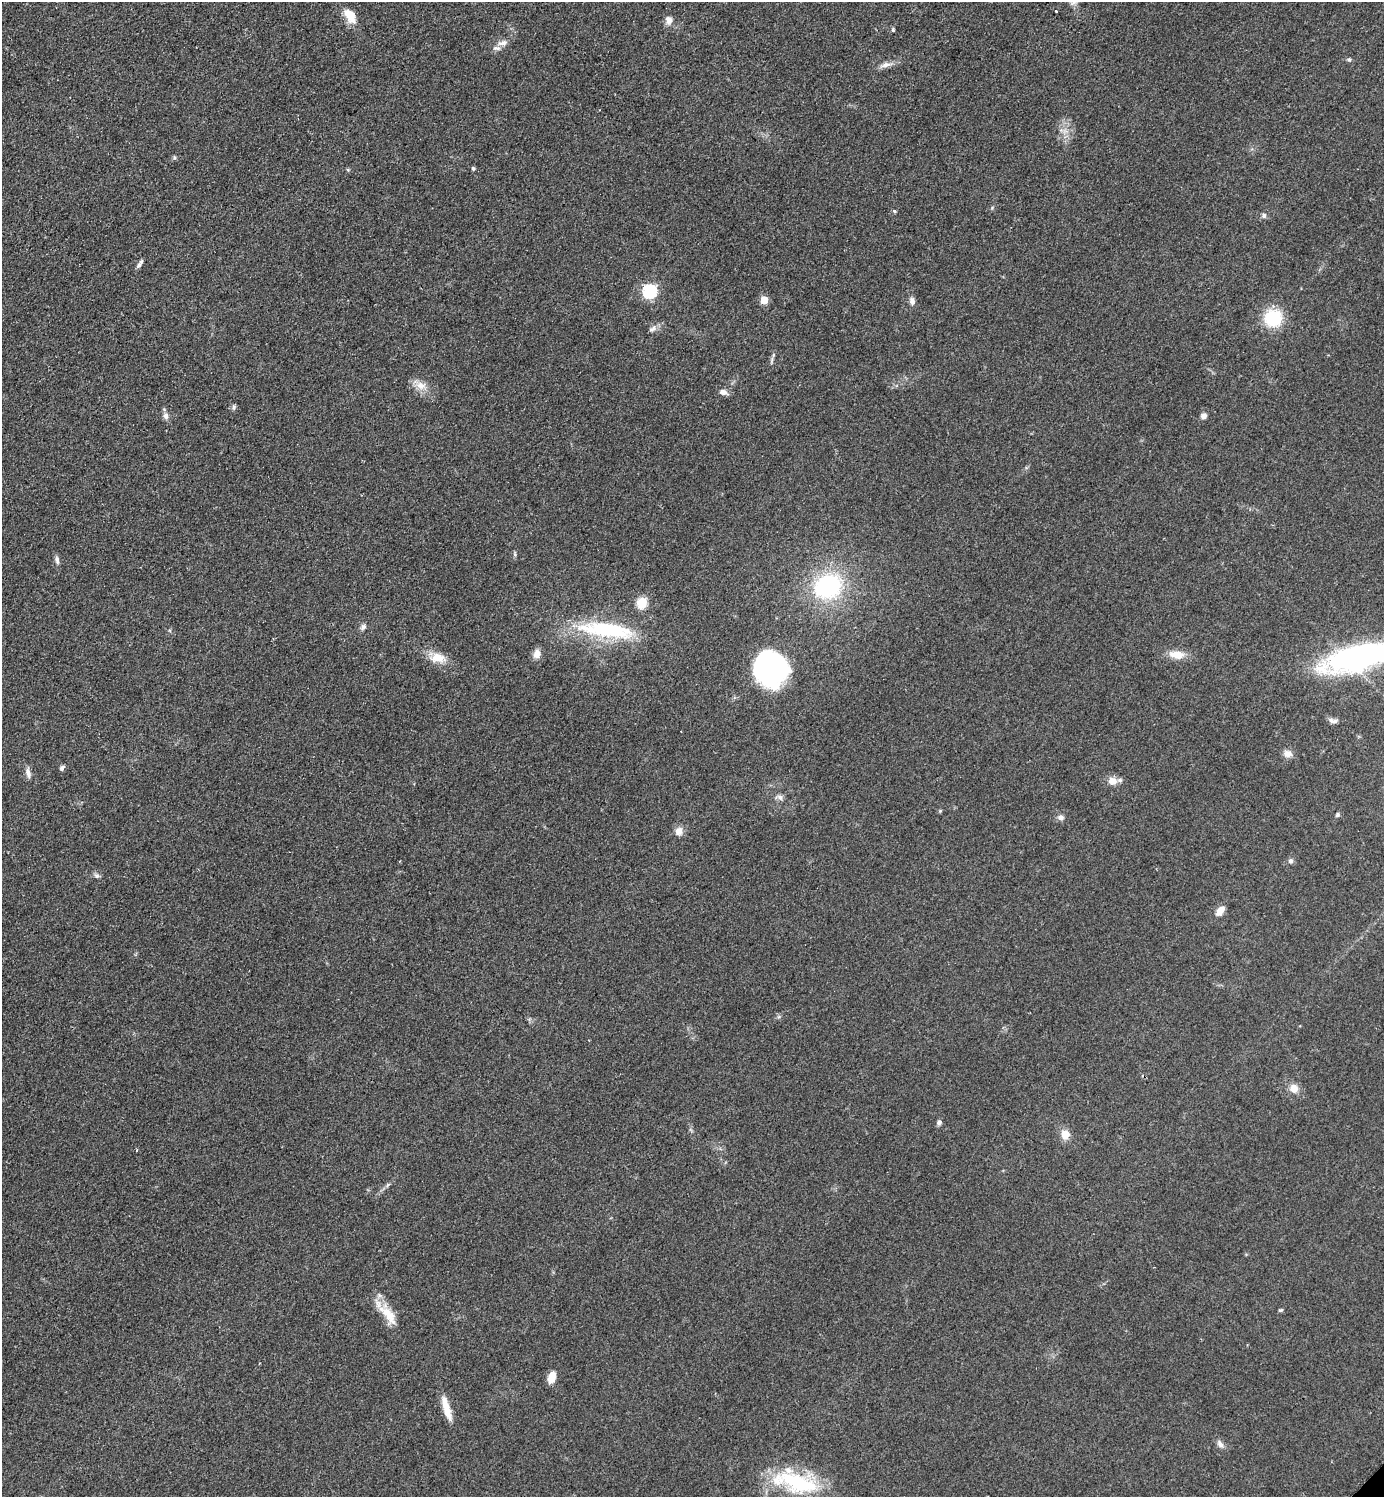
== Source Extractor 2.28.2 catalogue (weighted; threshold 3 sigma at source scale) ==
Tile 11 of 4 x 4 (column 3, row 3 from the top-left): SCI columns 3076-4457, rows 1677-3171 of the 6350 x 6350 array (HDU 1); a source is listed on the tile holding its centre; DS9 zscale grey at full resolution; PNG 1386 x 1499 px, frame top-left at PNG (2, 2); no overlay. Shown black and unused: <1% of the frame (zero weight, under 2 of 3 exposures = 1% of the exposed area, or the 3 px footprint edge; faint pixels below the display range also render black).
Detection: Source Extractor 2.28.2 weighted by HDU 2 'WHT'; one run over the whole footprint, this tile lists its part. Background 0.0786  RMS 0.0077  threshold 0.0346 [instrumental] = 3 sigma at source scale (4.5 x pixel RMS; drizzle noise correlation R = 1.50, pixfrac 1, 0.05/0.05 arcsec/px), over >= 5 px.
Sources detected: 61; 3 inside a brighter listed object's ellipse — not listed separately; the other 58 listed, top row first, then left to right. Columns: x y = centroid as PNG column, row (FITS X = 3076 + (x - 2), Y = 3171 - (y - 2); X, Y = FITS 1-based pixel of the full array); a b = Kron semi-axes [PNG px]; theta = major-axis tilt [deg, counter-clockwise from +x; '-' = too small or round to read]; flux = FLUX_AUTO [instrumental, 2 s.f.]
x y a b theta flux
1056 11 3 3 - 1.3
350 15 18 10 -56 13
669 20 11 9 -83 4.5
893 30 5 4 - 1.1
503 43 14 7 6 4.5
1349 60 6 5 - 1.3
886 65 17 7 11 4.9
174 158 6 5 - 1.2
473 168 6 5 - 1.3
348 170 5 4 - 0.91
894 211 4 3 - 1.7
1264 215 8 6 60 2
139 265 9 5 53 2.5
650 291 6 6 - 120
764 300 5 5 - 19
912 301 10 7 -80 3.2
1273 318 14 14 - 44
652 329 11 6 39 3
421 386 16 11 -14 8.2
724 392 13 7 -18 3.6
234 407 8 6 81 1.9
166 416 9 6 -74 3.4
1204 416 7 6 - 3.5
515 554 6 4 -89 1.2
57 560 12 5 -83 2.6
828 586 25 21 24 97
642 603 13 11 82 11
363 627 9 6 54 2.4
606 630 76 18 -7 68
537 654 11 9 79 5.8
1177 655 18 9 -6 11
1359 657 55 18 15 270
438 658 19 11 -5 13
770 668 33 30 -62 140
1333 721 13 6 -8 3
1288 754 11 9 -5 4.8
62 768 7 5 54 1.8
28 773 14 6 -77 3.7
1113 781 11 10 - 7.3
780 797 9 7 -45 2.7
940 811 4 4 - 0.82
1337 815 6 5 - 1.3
1061 817 8 7 - 2.9
679 831 10 9 - 5.6
1291 861 7 6 - 2.1
96 876 8 6 -36 2
1220 911 13 8 53 6.3
1294 1088 10 10 - 7
939 1122 7 5 58 2.3
1065 1135 9 8 - 11
137 1150 4 2 - 0.7
388 1185 9 3 45 1.5
1280 1310 6 4 18 1
387 1313 39 12 -51 18
552 1377 13 8 73 7.9
446 1408 30 7 -73 13
1220 1444 11 7 -61 3.5
798 1482 54 23 -20 65
Isophote crosses this tile's border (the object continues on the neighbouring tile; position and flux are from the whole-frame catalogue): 1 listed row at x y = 1359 657